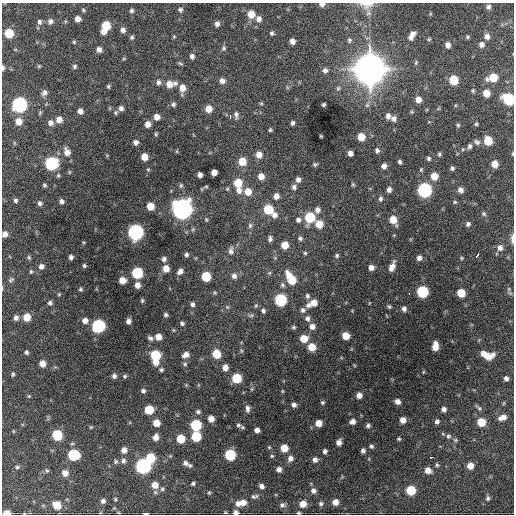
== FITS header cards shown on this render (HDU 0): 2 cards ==
NAXIS1  =                  512 / Axis length
NAXIS2  =                  512 / Axis length

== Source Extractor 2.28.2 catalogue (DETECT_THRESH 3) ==
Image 512 x 512 px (HDU 0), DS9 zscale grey, 1 PNG px = 1 image px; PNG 516 x 516 px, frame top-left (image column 1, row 512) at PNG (2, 3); no overlay
Background 1600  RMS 38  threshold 114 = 3 sigma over >= 5 px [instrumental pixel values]
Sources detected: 293; all 293 listed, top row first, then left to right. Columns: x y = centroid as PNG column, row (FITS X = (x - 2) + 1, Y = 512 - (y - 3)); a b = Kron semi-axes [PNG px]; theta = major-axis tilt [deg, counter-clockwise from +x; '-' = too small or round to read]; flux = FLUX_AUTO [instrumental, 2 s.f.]
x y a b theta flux
322 4 6 4 -2 9.6e+03
367 4 19 8 -1 2.2e+04
488 7 6 6 - 7.4e+03
180 9 6 5 - 5.6e+03
83 10 5 4 - 3.5e+03
132 11 6 5 - 5.1e+03
251 14 7 7 - 3.3e+04
78 19 5 5 - 1.5e+04
259 19 7 7 - 1.2e+04
50 21 7 6 - 8.2e+03
39 22 7 6 - 6.7e+03
217 24 6 6 - 9.0e+03
106 26 7 6 - 5.9e+04
123 30 6 6 - 1.0e+04
103 31 6 5 - 1.6e+04
9 33 6 6 - 5.9e+04
272 33 5 5 - 4.9e+03
412 36 10 5 60 1.5e+04
487 36 7 6 - 1.2e+04
132 37 5 5 - 4.2e+03
174 37 5 3 - 2.6e+03
468 37 4 4 - 3.6e+03
429 39 6 3 18 2.5e+03
349 40 7 6 - 5.0e+03
292 41 5 5 - 1.2e+04
74 42 5 4 - 3.1e+03
482 44 7 6 - 1.0e+04
448 45 5 5 - 1.2e+04
224 48 8 6 -90 5.4e+03
99 49 6 5 - 1.1e+04
192 56 6 5 - 7.5e+03
180 63 8 3 -30 3.4e+03
416 63 6 4 70 3.3e+03
39 66 5 4 - 2.6e+03
75 66 5 5 - 4.4e+03
3 68 6 3 -90 5.1e+03
370 69 13 12 - 4.6e+06
325 70 7 6 - 8.6e+03
493 77 8 6 18 5.1e+04
454 80 7 6 - 6.1e+04
222 81 7 6 - 1.2e+04
158 82 7 6 - 7.7e+03
175 83 7 6 - 7.6e+03
169 84 8 8 - 2.2e+04
108 86 6 4 88 3.7e+03
182 88 9 6 88 2.2e+04
473 91 5 4 - 3.3e+03
44 93 8 6 46 8.6e+03
486 93 6 6 - 2.8e+04
509 99 7 7 - 1.7e+05
418 100 6 5 - 1.7e+04
261 103 6 4 -1 2.7e+03
173 104 6 6 - 5.2e+03
324 104 4 3 - 4.2e+03
19 105 7 7 - 4.9e+05
121 108 6 6 - 8.3e+03
208 109 6 6 - 2.3e+04
80 111 6 5 - 1.2e+04
115 112 6 5 - 4.0e+03
236 115 10 5 -79 7.0e+03
230 116 5 3 - 5.8e+03
388 116 7 6 - 9.2e+03
157 117 6 5 - 1.6e+04
394 119 7 6 - 9.4e+03
59 120 7 7 - 1.6e+04
19 121 7 6 - 2.2e+04
51 123 6 6 - 1.0e+04
293 123 4 3 - 5.4e+03
148 124 5 5 - 1.6e+04
476 124 4 4 - 3.3e+03
458 125 5 5 - 3.5e+03
270 130 4 3 - 3.2e+03
156 134 5 4 - 3.0e+03
321 136 3 2 - 2.2e+03
361 137 7 6 - 3.2e+04
488 141 7 6 - 5.3e+04
136 142 5 5 - 8.5e+03
477 142 9 5 -39 6.9e+03
470 146 7 6 - 6.0e+03
377 150 6 5 - 6.1e+03
67 152 10 7 -69 1.7e+04
350 153 5 5 - 1.2e+04
439 154 5 4 - 3.8e+03
513 154 4 3 - 2.1e+03
259 155 6 6 - 2.2e+04
144 157 6 5 - 2.6e+04
429 158 5 5 - 4.7e+03
242 161 7 7 - 3.7e+04
400 162 4 4 - 4.8e+03
51 163 7 7 - 2.7e+05
315 164 5 4 - 4.0e+03
495 164 6 5 - 2.4e+04
384 166 6 5 - 1.1e+04
452 168 4 4 - 4.8e+03
214 172 5 5 - 1.7e+04
58 175 5 4 - 3.5e+03
200 175 5 4 - 9.2e+03
261 176 6 6 - 1.8e+04
434 176 7 6 - 3.0e+04
298 179 6 5 - 9.3e+03
238 183 8 7 - 4.7e+04
353 184 5 5 - 3.2e+03
44 185 4 4 - 3.8e+03
294 187 7 6 - 7.2e+03
389 190 6 5 - 1.0e+04
424 190 7 7 - 4.1e+05
460 190 7 6 - 1.1e+04
239 191 7 7 - 1.2e+04
248 192 8 7 - 2.5e+04
276 196 6 5 - 1.3e+04
380 198 6 5 - 5.8e+03
15 200 5 5 - 4.8e+03
62 201 6 5 - 7.3e+03
455 202 5 4 - 3.1e+03
40 203 6 5 - 6.2e+03
150 206 6 5 - 3.4e+04
182 209 8 8 - 1.6e+06
268 209 7 7 - 7.6e+04
317 210 7 6 - 1.1e+04
484 214 6 5 - 4.6e+03
274 215 8 7 - 1.3e+04
310 217 7 7 - 1.0e+05
298 220 7 6 - 7.7e+03
393 220 8 6 -63 3.2e+04
319 224 7 6 - 3.4e+04
468 224 5 5 - 6.1e+03
250 225 8 6 76 5.9e+03
135 232 7 7 - 5.8e+05
5 234 6 5 - 1.2e+04
300 238 6 5 - 5.0e+03
270 239 7 5 89 6.8e+03
512 239 12 4 90 1.0e+04
285 245 6 6 - 3.1e+04
500 248 8 7 - 1.1e+04
231 251 11 7 85 1.0e+04
305 253 4 4 - 3.3e+03
186 254 6 5 - 5.5e+03
337 255 6 5 - 4.4e+03
477 255 5 2 - 7.2e+03
29 257 7 4 -63 3.9e+03
71 257 5 4 - 7.2e+03
419 258 6 5 - 9.4e+03
461 258 5 3 - 2.6e+03
164 259 6 6 - 7.5e+03
41 266 7 6 - 1.0e+04
84 266 5 4 - 4.0e+03
371 267 5 5 - 1.2e+04
392 267 11 5 67 1.7e+04
166 268 7 6 - 2.5e+04
180 271 7 6 - 1.2e+04
31 272 6 4 89 3.6e+03
137 273 7 6 - 1.5e+05
289 275 11 7 -62 2.5e+04
206 276 6 6 - 7.4e+04
234 276 7 7 - 1.1e+04
11 280 8 5 37 5.1e+03
122 280 6 5 - 2.3e+04
292 280 7 7 - 4.9e+04
137 285 6 6 - 1.5e+04
282 285 7 6 - 5.2e+03
80 289 5 5 - 4.3e+03
509 289 6 6 - 5.4e+03
422 292 7 6 - 1.8e+05
461 293 6 6 - 4.6e+04
409 294 3 2 - 2.3e+03
307 296 7 5 -75 5.7e+03
142 300 5 4 - 3.9e+03
280 300 7 7 - 1.9e+05
50 303 6 5 - 5.9e+03
314 303 8 7 - 2.2e+04
192 304 6 5 - 7.1e+03
256 305 6 3 19 3.3e+03
308 305 7 7 - 9.3e+03
227 307 6 5 - 4.1e+03
389 307 6 4 -21 3.8e+03
404 309 5 5 - 7.8e+03
303 310 7 6 - 7.4e+03
263 311 5 5 - 5.6e+03
166 315 5 5 - 5.0e+03
27 317 7 6 - 3.3e+04
16 318 7 6 - 8.9e+03
307 318 7 7 - 8.2e+03
85 320 6 6 - 1.3e+04
128 321 5 4 - 1.0e+04
182 323 6 5 - 5.5e+03
98 326 7 7 - 2.9e+05
312 326 7 6 - 1.3e+04
294 327 6 4 0 3.8e+03
346 336 6 6 - 3.2e+04
158 337 6 6 - 2.0e+04
150 338 7 5 -38 6.9e+03
304 339 7 6 - 3.7e+04
435 346 8 5 86 2.5e+04
312 347 7 6 - 3.5e+04
26 352 5 4 - 4.6e+03
483 353 6 5 - 1.5e+04
216 354 7 6 - 5.2e+04
493 354 7 6 - 8.5e+03
155 355 7 6 - 1.1e+05
186 355 8 6 28 1.4e+04
487 356 9 7 -36 2.5e+04
155 362 7 7 - 2.0e+04
42 364 6 5 - 1.8e+04
185 364 6 6 - 4.6e+03
225 368 7 6 - 1.5e+04
161 370 5 5 - 4.9e+03
423 372 4 3 - 1.9e+03
13 374 6 4 89 3.7e+03
114 376 5 5 - 7.2e+03
125 376 6 5 - 3.9e+03
237 378 6 6 - 8.2e+04
506 378 5 4 - 7.4e+03
143 391 5 5 - 6.2e+03
282 391 5 3 - 2.2e+03
359 395 5 5 - 1.4e+04
29 396 5 4 - 2.6e+03
322 402 5 5 - 4.0e+03
398 402 5 5 - 1.1e+04
294 405 5 4 - 8.9e+03
479 408 10 4 -41 4.9e+03
247 409 8 5 -85 8.7e+03
444 409 5 5 - 9.3e+03
149 410 6 6 - 6.9e+04
198 412 7 6 - 5.8e+03
502 417 9 5 18 1.5e+04
211 419 5 5 - 1.9e+04
403 420 5 5 - 1.7e+04
437 421 5 5 - 6.8e+03
353 422 5 5 - 1.1e+04
481 422 6 6 - 5.1e+04
156 423 6 6 - 2.9e+04
318 423 5 5 - 2.4e+04
196 425 7 6 - 1.3e+05
238 425 7 5 0 6.2e+03
368 425 4 4 - 5.8e+03
91 427 5 4 - 2.7e+03
257 430 5 4 - 1.2e+04
13 431 5 3 - 2.1e+03
57 435 6 6 - 1.1e+05
196 436 7 6 - 8.4e+04
448 436 7 7 - 6.9e+03
155 437 7 6 - 1.6e+04
181 439 6 6 - 5.0e+04
399 439 4 4 - 3.4e+03
456 440 6 5 - 3.8e+03
339 442 5 5 - 1.2e+04
371 446 5 4 - 4.9e+03
269 447 4 4 - 2.7e+03
284 448 6 6 - 3.6e+04
124 450 6 6 - 1.3e+04
363 450 5 4 - 7.2e+03
325 451 4 4 - 6.6e+03
73 455 7 6 - 1.4e+05
230 455 6 6 - 1.4e+05
272 456 5 4 - 3.2e+03
432 457 3 2 - 5.9e+03
150 458 7 6 - 8.1e+04
290 458 7 7 - 1.1e+04
315 460 6 5 - 9.2e+03
123 461 7 7 - 8.1e+03
116 462 6 6 - 4.4e+03
185 463 9 6 -38 1.0e+04
437 465 6 4 -74 4.0e+03
143 466 7 7 - 5.4e+05
470 466 6 6 - 2.2e+04
17 467 6 5 - 4.2e+03
279 469 5 5 - 1.0e+04
47 470 6 5 - 3.9e+03
428 470 7 6 - 1.8e+04
65 473 7 6 - 1.7e+04
193 483 4 4 - 4.3e+03
155 485 7 7 - 2.1e+04
261 486 5 5 - 9.1e+03
162 489 6 5 - 3.9e+03
411 490 6 6 - 7.3e+04
313 491 6 6 - 8.8e+03
209 493 5 4 - 3.1e+03
254 496 11 6 7 7.7e+03
488 498 7 5 81 5.2e+03
115 499 4 3 - 2.9e+03
103 501 5 5 - 7.2e+03
243 502 9 7 5 1.9e+04
335 502 5 5 - 1.8e+04
238 504 8 6 -80 1.3e+04
303 504 6 6 - 2.3e+04
321 504 6 5 - 5.2e+03
57 505 7 6 - 4.3e+04
282 505 7 6 - 7.3e+03
225 512 5 3 - 2.6e+03
236 512 7 5 -16 9.4e+03
6 513 6 4 2 2.6e+04
299 513 4 3 - 3.4e+03
146 514 5 2 - 3.5e+03
At the frame edge (FLAGS 8, measured only in part): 11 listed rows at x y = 322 4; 367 4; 3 68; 509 99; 513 154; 5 234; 512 239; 236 512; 6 513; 299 513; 146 514